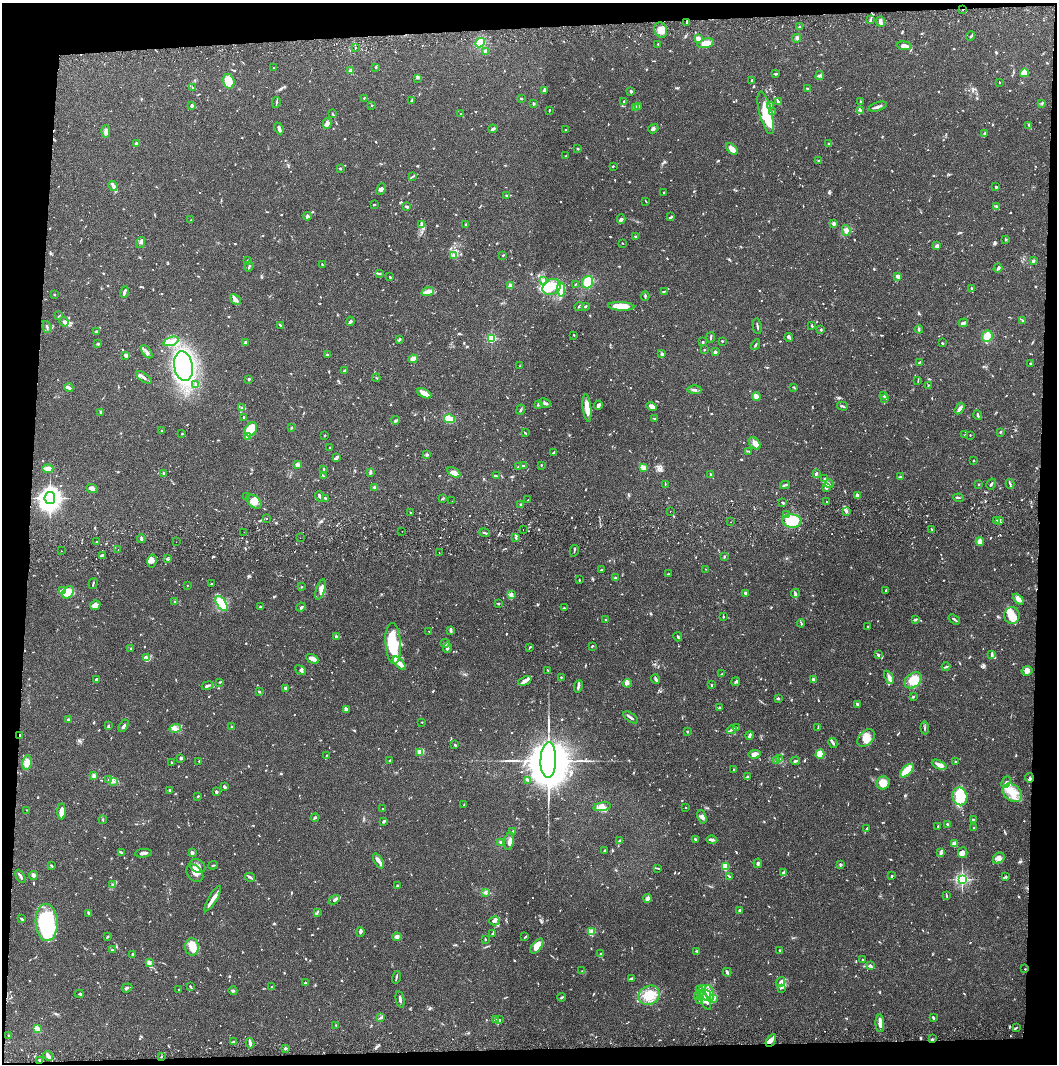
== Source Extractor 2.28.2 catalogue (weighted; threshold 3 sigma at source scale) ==
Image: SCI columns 4-4222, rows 57-4301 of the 4228 x 4358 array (HDU 1 of 3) = the unmasked area's bounding box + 8 px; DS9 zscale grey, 4 x 4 block average (1 PNG px = mean of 4 x 4 image px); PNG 1059 x 1066 px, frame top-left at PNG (2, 3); each listed source drawn as its Kron ellipse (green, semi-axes under 4 px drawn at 4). Shown black and unused: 8% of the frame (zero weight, under 2 of 3 exposures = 3% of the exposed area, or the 3 px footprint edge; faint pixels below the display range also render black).
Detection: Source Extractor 2.28.2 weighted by HDU 2 'WHT'. Background 0.0682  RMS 0.0048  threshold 0.0218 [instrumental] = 3 sigma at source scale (4.5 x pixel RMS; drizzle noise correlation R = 1.50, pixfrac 1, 0.05/0.05 arcsec/px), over >= 5 px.
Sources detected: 1322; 7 too faint to see at this stretch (4 x 4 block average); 4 inside a brighter object's white glare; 14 cosmic-ray / hot-pixel residue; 4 long thin detections or spike segments (spike, bleed or trail) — neither listed nor drawn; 39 coinciding with a brighter row at this scale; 98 inside a brighter listed object's ellipse — not listed separately; of the other 1156, all 500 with FLUX_AUTO >= 2.03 (the completeness limit of this list) listed and drawn (656 fainter detections not listed), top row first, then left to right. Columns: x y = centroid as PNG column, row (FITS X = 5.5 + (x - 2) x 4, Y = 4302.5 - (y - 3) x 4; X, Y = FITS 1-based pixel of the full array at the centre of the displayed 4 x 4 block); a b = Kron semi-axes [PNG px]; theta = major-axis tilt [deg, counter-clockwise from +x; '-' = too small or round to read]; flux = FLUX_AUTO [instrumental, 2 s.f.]
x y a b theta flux
963 9 2 2 - 2.6
870 20 4 2 - 2.9
687 22 4 2 - 4.8
880 22 5 2 - 14
799 27 2 2 - 3.7
661 30 8 6 -69 24
970 36 5 2 - 3.6
698 38 2 2 - 67
797 38 4 3 - 5.4
480 42 5 4 - 36
706 43 8 4 15 39
658 44 2 2 - 2
904 46 7 3 -7 16
356 47 2 2 - 2
485 51 4 3 - 11
376 67 2 2 - 2.3
273 68 2 2 - 2.4
351 71 2 2 - 59
1024 73 4 4 - 42
776 74 4 2 - 3.4
820 75 4 2 - 4.8
418 78 3 2 - 2.3
229 81 7 5 -75 45
752 81 3 2 - 6.8
999 82 2 2 - 2.1
193 87 3 2 - 2.5
807 89 3 2 - 5.3
544 90 3 2 - 3.2
631 91 3 2 - 6.6
364 98 2 2 - 2.6
521 98 2 2 - 3.5
411 101 2 2 - 4.8
624 101 2 2 - 3.9
276 102 5 2 - 3.7
778 102 3 3 - 3.3
861 102 3 2 - 2.1
533 103 2 2 - 5
1042 103 3 2 - 3.3
372 105 2 2 - 2.3
770 105 2 2 - 2.1
192 106 2 2 - 12
639 106 3 2 - 2.4
878 107 9 2 18 9.7
635 108 2 2 - 48
549 110 3 2 - 2.1
860 110 4 2 - 5.5
772 112 3 2 - 2.8
766 113 22 6 -76 110
332 114 3 2 - 2.5
461 114 3 2 - 2.3
327 123 5 4 - 11
1029 125 3 2 - 2.6
279 128 6 2 -65 13
493 129 4 3 - 4.9
653 129 5 4 - 6
565 130 2 2 - 3.2
106 131 6 3 84 8.8
984 133 2 2 - 2.4
136 144 2 2 - 10
829 144 4 2 - 3.7
578 149 2 2 - 3.7
732 149 7 3 -45 28
566 156 2 2 - 2.2
819 160 3 2 - 2.4
613 166 2 2 - 2.7
340 169 2 2 - 3.1
413 176 4 2 - 3.3
113 186 5 2 - 6.2
996 187 3 2 - 4.2
381 189 6 3 66 6.3
664 193 3 2 - 2.4
506 195 2 2 - 2.4
646 201 4 2 - 2.1
374 205 2 2 - 5.4
406 206 3 2 - 7.3
997 207 3 2 - 5.2
307 216 4 3 - 5
671 217 3 2 - 3.7
621 219 5 3 - 6
191 220 3 2 - 2.1
422 224 3 2 - 3.5
466 224 2 2 - 17
834 224 2 2 - 39
846 230 5 3 - 15
636 236 3 2 - 3.4
1006 240 2 2 - 2.7
141 242 6 3 72 7.4
622 243 2 2 - 2.2
937 246 4 3 - 8.9
453 255 4 2 - 3.5
503 255 2 2 - 2.6
248 260 2 2 - 3.2
1033 261 4 3 - 6.3
322 264 2 2 - 2.4
249 267 5 2 - 3.7
998 268 5 2 - 6.9
379 273 3 2 - 3.1
897 276 3 2 - 16
389 277 3 2 - 2.3
543 280 3 3 - 4.6
588 282 6 5 - 51
575 284 3 2 - 2
510 286 4 4 - 11
552 287 9 7 27 46
971 288 2 2 - 2.4
561 289 7 3 -85 14
665 291 4 2 - 3.2
124 292 5 2 - 7.9
428 292 6 2 17 49
54 294 2 2 - 2.9
645 296 5 2 - 3.4
235 299 6 3 -41 8.2
579 306 5 2 - 3.8
585 306 3 2 - 2.6
621 306 13 4 -3 54
59 316 4 2 - 2
1023 320 3 2 - 3
350 321 4 2 - 7.3
64 322 5 3 - 6.4
963 323 4 2 - 13
280 325 4 2 - 3.1
812 325 2 2 - 4.1
757 326 8 2 -80 5.1
47 327 6 2 -73 3.6
919 329 4 2 - 5.4
821 330 3 2 - 3.3
96 332 2 2 - 4.3
574 335 2 2 - 2.5
987 336 6 5 - 37
711 337 5 2 - 5
789 337 4 2 - 8.2
491 338 2 2 - 280
399 340 3 2 - 2.9
171 341 8 4 18 15
722 341 2 2 - 3.3
246 342 2 2 - 6.2
703 342 2 2 - 3.3
942 343 2 2 - 4.6
98 344 2 2 - 5.9
756 344 6 2 62 3.5
704 350 2 2 - 5.4
147 352 8 3 -53 12
715 352 2 2 - 34
661 353 3 3 - 7.2
126 355 3 3 - 9.1
327 355 2 2 - 11
413 359 5 3 - 31
919 363 4 2 - 3.5
1030 363 2 2 - 2.8
183 366 15 9 -80 590
520 366 2 2 - 2.3
344 370 4 2 - 3.2
144 378 9 2 -35 8.2
376 378 4 2 - 2.3
249 379 2 2 - 6.2
918 381 3 2 - 2.2
196 385 3 2 - 3.5
928 386 2 2 - 2.4
794 387 3 2 - 3.1
69 388 4 2 - 12
694 390 7 2 -2 6.6
424 393 7 4 -25 22
884 395 2 2 - 7.9
756 396 4 3 - 13
885 398 2 2 - 6.5
545 403 6 3 -28 8.3
538 405 2 2 - 6.2
598 405 4 3 - 9.1
652 406 5 3 - 17
842 406 5 2 - 4.2
242 408 3 2 - 7.8
587 408 14 3 -84 41
521 409 5 2 - 3.4
960 409 6 2 57 11
101 412 4 2 - 2.3
978 415 5 2 - 4.8
243 418 4 2 - 4.7
449 419 5 3 - 59
655 419 3 2 - 5.6
396 420 4 3 - 4.3
291 428 2 2 - 2.9
251 429 7 5 53 88
162 431 2 2 - 2.3
1000 432 3 2 - 2.9
525 433 4 2 - 2.4
182 434 2 2 - 6.7
324 435 2 2 - 2.2
965 435 2 2 - 2.2
970 435 2 2 - 3
248 437 4 3 - 19
755 443 7 5 -52 15
330 448 2 2 - 3.1
748 451 3 2 - 2.6
554 452 3 2 - 2.7
427 455 4 2 - 4
337 457 4 2 - 9.3
974 460 2 2 - 3.1
297 465 2 2 - 19
541 465 2 2 - 2.9
523 466 3 2 - 6.7
518 467 3 2 - 3.3
643 467 3 2 - 42
48 468 5 3 - 20
324 469 3 2 - 2.9
454 472 7 4 -31 18
164 473 2 2 - 20
370 473 2 2 - 19
711 474 3 2 - 3.6
816 474 3 2 - 7
323 476 4 2 - 3.6
496 476 4 2 - 3.5
901 477 3 2 - 2.5
824 479 2 2 - 2.3
829 484 4 3 - 5.4
978 484 2 2 - 6.3
991 484 6 2 57 4.2
1010 484 5 2 - 4.6
665 485 4 2 - 2.8
785 485 5 2 - 4.6
374 487 3 2 - 3.1
826 487 3 3 - 14
92 489 6 3 -24 11
247 496 2 2 - 2.7
319 496 5 2 - 5.2
857 496 3 2 - 12
50 498 6 5 - 1500
325 498 2 2 - 3.5
958 498 5 2 - 3.8
443 499 3 2 - 2.3
528 500 2 2 - 3.3
452 501 2 2 - 2.8
826 501 2 2 - 4.4
254 502 8 5 -42 20
783 503 3 2 - 6.2
520 505 3 2 - 5.5
670 511 2 2 - 3.3
847 511 4 2 - 4
411 513 2 2 - 2.2
786 515 4 2 - 3.6
266 519 2 2 - 15
997 520 2 2 - 2.6
792 521 9 6 -6 130
1000 521 2 2 - 2.2
731 522 2 2 - 3.5
523 529 2 2 - 2.9
931 529 2 2 - 2.7
402 531 2 2 - 4.5
244 532 2 2 - 5.3
484 533 5 2 - 3.6
141 538 4 2 - 5.7
300 538 2 2 - 2.8
516 538 3 2 - 3.4
980 541 4 3 - 21
97 542 2 2 - 3.1
176 542 2 2 - 2.5
118 550 2 2 - 2
61 551 2 2 - 2.8
574 551 6 2 76 3
439 553 2 2 - 5.7
102 555 3 2 - 6.2
724 557 3 2 - 2.4
168 559 3 2 - 2.5
152 561 6 4 76 12
706 569 2 2 - 2.1
602 570 3 2 - 3.3
668 574 2 2 - 2.1
615 578 4 3 - 3.1
579 580 2 2 - 2.9
93 584 6 2 74 3.6
211 584 2 2 - 2.1
187 585 2 2 - 3.4
302 587 2 2 - 3
63 590 4 2 - 5.3
321 590 10 3 72 14
886 590 2 2 - 2.8
68 592 7 5 49 57
746 593 2 2 - 12
795 593 4 2 - 3.6
511 594 3 2 - 8.6
1018 599 6 4 -46 17
174 602 3 2 - 2.3
221 603 9 4 -53 95
498 604 3 2 - 3.4
95 605 5 4 - 11
261 607 3 2 - 2.9
301 607 4 3 - 4.6
564 608 3 2 - 2.5
1012 615 8 7 - 26
723 617 2 2 - 4.3
954 619 6 2 -35 5.9
605 620 2 2 - 2.6
916 620 3 2 - 3.1
801 623 4 2 - 3.3
868 626 2 2 - 2.6
451 630 4 2 - 7.3
429 631 3 2 - 2.1
336 636 3 2 - 6
678 637 4 2 - 4
393 643 20 7 -86 130
445 643 5 2 - 6.4
592 646 3 2 - 2.6
530 647 3 2 - 3
131 648 2 2 - 3.4
447 648 5 3 - 10
878 655 3 2 - 4.7
992 655 4 2 - 4.7
147 658 3 3 - 6.4
313 659 7 3 -32 15
399 663 8 3 -45 29
946 667 4 2 - 3.7
300 670 6 2 -36 5.3
548 670 3 2 - 2.7
1027 671 5 4 - 13
722 674 3 2 - 2.5
561 677 2 2 - 4.3
889 677 7 3 -63 8.9
96 679 2 2 - 5.2
656 679 5 2 - 6.1
813 680 3 2 - 10
913 680 10 6 40 49
525 681 7 3 22 9.6
736 681 4 2 - 4.7
220 682 4 2 - 3.8
627 683 4 3 - 5.3
711 685 3 2 - 2.5
207 686 6 2 24 7.8
578 686 6 2 78 8.9
286 688 3 2 - 4.5
259 691 2 2 - 3.7
913 697 3 2 - 2.2
778 698 3 2 - 4.3
857 704 3 2 - 4.9
719 708 3 2 - 2.8
347 709 4 2 - 2.7
631 717 8 2 -35 7.3
69 719 4 2 - 3.5
422 722 2 2 - 2.1
108 726 3 2 - 3.3
124 726 7 2 58 6.3
232 727 2 2 - 3.9
175 728 6 4 17 10
736 728 4 2 - 4.7
818 728 4 2 - 2.2
925 728 6 2 -85 4.1
732 730 5 2 - 5.8
687 732 2 2 - 2.6
20 735 2 2 - 5
749 735 4 2 - 11
866 738 10 7 45 30
833 743 5 2 - 5.9
455 745 2 2 - 4.5
420 752 3 3 - 26
754 754 6 3 9 14
820 754 5 4 - 37
326 756 4 2 - 3
181 758 3 2 - 5.8
780 759 4 2 - 2.6
390 760 3 2 - 2.1
548 760 17 8 87 20000
776 760 3 2 - 3.7
199 761 2 2 - 2.1
795 761 4 2 - 3.9
171 762 2 2 - 9.2
956 762 3 2 - 2.3
27 763 7 4 81 23
939 765 8 2 -25 26
734 769 3 2 - 2.8
907 771 8 3 45 110
94 776 2 2 - 60
748 777 3 2 - 4
1029 778 5 2 - 3.1
108 780 3 2 - 2.3
528 780 3 2 - 4.8
113 781 3 2 - 3.2
1006 782 6 4 66 7.3
883 783 6 6 - 41
225 787 3 2 - 5.9
169 791 3 3 - 3.7
216 792 3 2 - 4.8
1012 793 11 8 -40 44
198 796 2 2 - 3
960 796 9 7 -78 50
464 805 3 2 - 2.2
602 807 9 3 9 14
686 807 2 2 - 2.3
382 809 2 2 - 5.4
27 810 2 2 - 2.1
61 812 8 3 88 47
315 817 4 2 - 3.9
702 817 7 4 -70 11
103 820 4 2 - 3
973 820 3 2 - 4.1
384 821 4 2 - 4.5
947 824 4 2 - 5.5
938 826 3 2 - 2.4
974 828 2 2 - 3.4
866 829 3 2 - 2.9
512 832 3 2 - 4.2
695 839 3 2 - 6.7
712 840 5 3 - 7
509 841 9 4 80 13
620 841 3 2 - 5
501 843 3 2 - 9.9
954 844 3 3 - 14
604 851 3 2 - 2.7
121 852 3 2 - 3.1
143 853 8 3 6 8.7
192 853 2 2 - 17
941 853 2 2 - 8.2
963 853 5 5 - 12
999 858 6 5 - 15
378 861 8 4 -65 9.8
758 863 5 2 - 4.9
213 865 4 2 - 3.4
840 865 2 2 - 18
51 866 2 2 - 4.9
197 866 8 6 -33 18
725 867 2 2 - 170
658 868 4 2 - 2.6
783 872 4 2 - 4
195 873 10 7 -50 22
33 875 4 3 - 8.4
20 876 7 2 -59 6.7
729 876 2 2 - 2.8
892 876 2 2 - 4
250 877 5 2 - 10
1006 877 3 2 - 2.7
962 879 2 2 - 530
113 885 3 2 - 4.2
397 886 3 2 - 2.6
485 892 3 3 - 5.2
946 895 4 2 - 3.4
648 898 4 4 - 9.8
213 899 15 3 59 22
334 900 6 3 34 8.8
740 910 2 2 - 6.3
317 912 3 2 - 2.7
88 913 3 2 - 4.1
22 919 3 2 - 3.7
495 921 5 4 - 9.1
47 922 19 11 -87 310
360 932 5 3 - 5.4
592 932 2 2 - 140
492 934 3 2 - 2.4
107 936 3 2 - 3.1
397 937 4 4 - 7.2
525 937 3 2 - 2.6
485 939 2 2 - 2.3
537 946 9 4 52 41
192 947 9 7 -88 38
112 950 2 2 - 2.5
697 951 3 2 - 4.7
780 951 3 2 - 3
601 954 3 2 - 2.8
132 955 3 2 - 2.5
862 960 3 2 - 2.3
149 963 2 2 - 65
870 966 3 2 - 4.5
1025 969 2 2 - 2.9
582 971 3 2 - 2.1
727 972 4 2 - 7.3
396 977 6 2 75 4.5
632 978 3 2 - 5.1
780 982 5 3 - 9.1
305 983 2 2 - 7.4
190 986 4 2 - 3.7
272 987 2 2 - 2.8
127 988 5 2 - 4.3
781 988 3 2 - 2.1
699 989 4 3 - 5
702 989 3 2 - 3.6
179 990 2 2 - 3.5
233 991 4 3 - 4.2
709 993 8 3 -77 14
79 994 4 2 - 3.6
649 995 11 9 31 67
707 995 5 2 - 8.8
698 996 3 2 - 3.2
562 997 4 2 - 3.5
714 999 3 2 - 3.2
400 1000 8 2 -79 7.9
699 1000 3 3 - 3.5
705 1000 11 4 -61 18
381 1017 4 2 - 4.4
933 1017 3 2 - 5.8
495 1020 4 2 - 4.5
499 1020 3 2 - 2.6
880 1023 9 3 -87 21
336 1025 2 2 - 2.1
1016 1027 3 2 - 2.5
37 1029 3 3 - 17
8 1036 3 2 - 2
932 1039 3 2 - 3.1
771 1041 7 4 58 14
234 1042 4 2 - 6.5
250 1043 5 2 - 14
285 1048 3 2 - 3.6
48 1056 5 3 - 10
161 1057 2 2 - 2.2
40 1060 3 2 - 5.6
Overlapping masked pixels (flux is a lower limit): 5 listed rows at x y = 963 9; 687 22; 20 735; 1025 969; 40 1060
Diffuse or blended objects may show on this block-average render without a row.